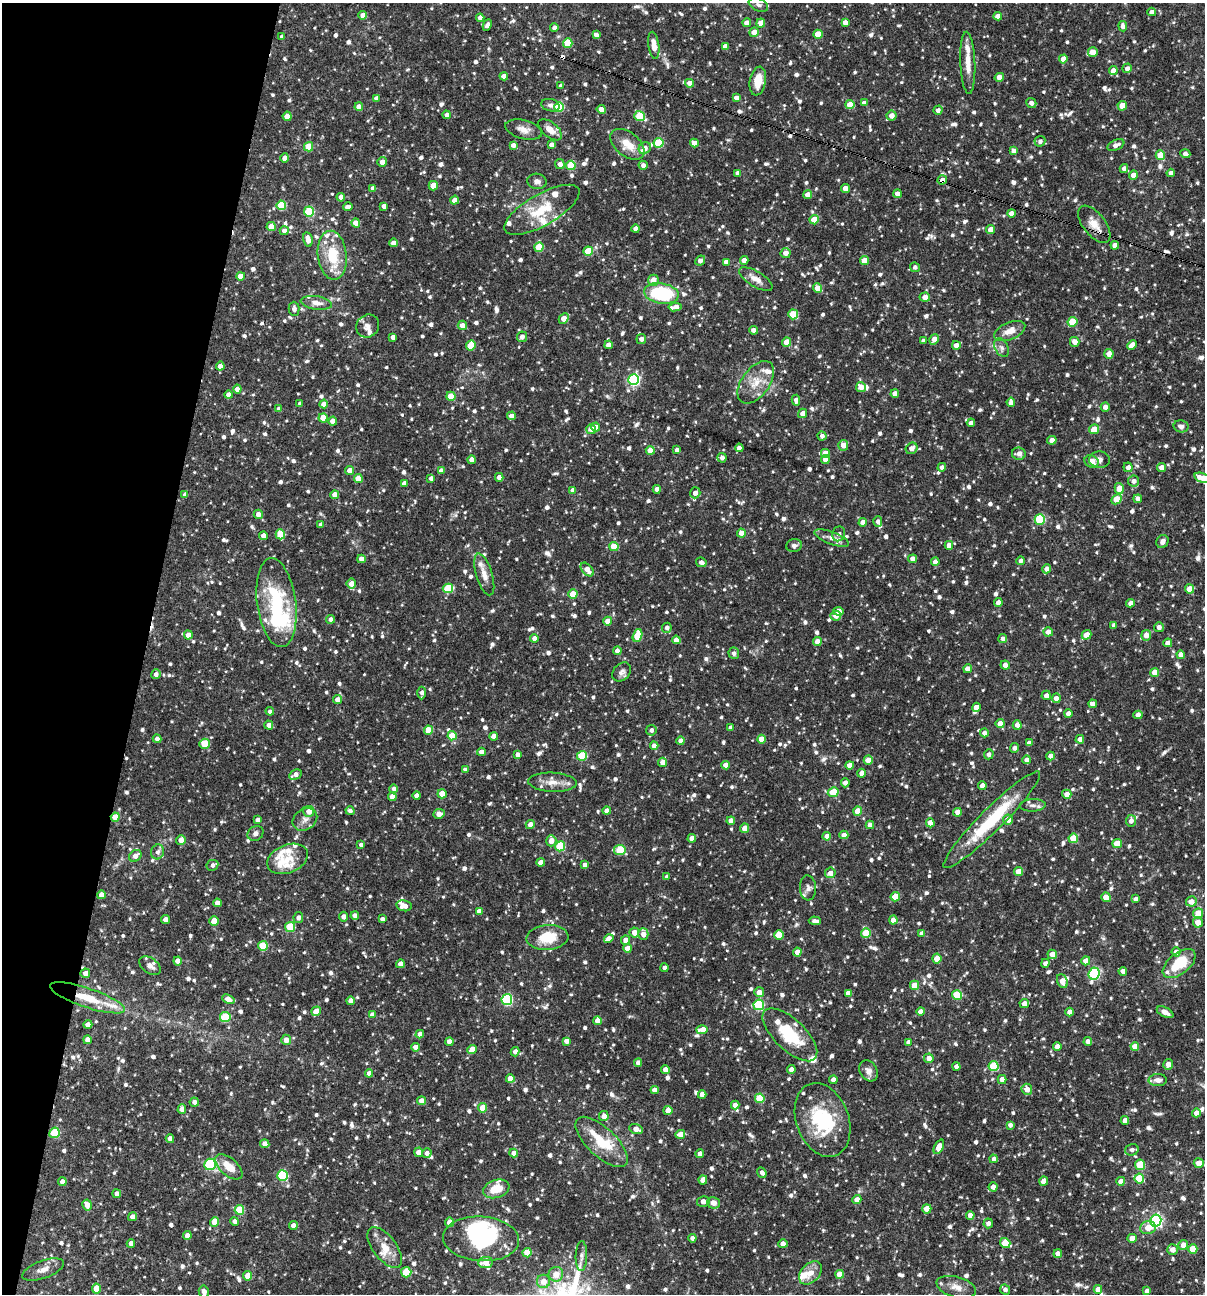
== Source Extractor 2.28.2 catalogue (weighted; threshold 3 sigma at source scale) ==
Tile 9 of 4 x 4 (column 1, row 3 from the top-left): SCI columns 250-1452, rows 1293-2584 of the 5187 x 5169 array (HDU 1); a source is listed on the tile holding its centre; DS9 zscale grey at full resolution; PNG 1207 x 1296 px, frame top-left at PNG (2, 3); each listed source drawn as its Kron ellipse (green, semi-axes under 4 px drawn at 4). Shown black and unused: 12% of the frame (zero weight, under 3 of 4 exposures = <1% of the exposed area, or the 3 px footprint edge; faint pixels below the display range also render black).
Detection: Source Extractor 2.28.2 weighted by HDU 2 'WHT'; one run over the whole footprint, this tile lists its part. Background 0.0817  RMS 0.0038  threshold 0.0171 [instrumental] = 3 sigma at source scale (4.5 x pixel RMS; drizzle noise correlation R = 1.50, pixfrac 1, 0.05/0.05 arcsec/px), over >= 5 px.
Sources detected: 1311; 2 inside a brighter object's white glare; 4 cosmic-ray / hot-pixel residue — neither listed nor drawn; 44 inside a brighter listed object's ellipse — not listed separately; of the other 1261, all 500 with FLUX_AUTO >= 1.28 (the completeness limit of this list) listed and drawn (761 fainter detections not listed), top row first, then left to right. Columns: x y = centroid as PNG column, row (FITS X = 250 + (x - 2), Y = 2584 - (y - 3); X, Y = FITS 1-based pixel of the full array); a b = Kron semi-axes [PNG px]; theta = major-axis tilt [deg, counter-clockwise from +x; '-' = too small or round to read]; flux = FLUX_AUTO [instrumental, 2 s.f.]
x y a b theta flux
758 5 10 6 -24 1.5
1152 12 4 4 - 2.5
363 15 4 4 - 3
998 16 4 4 - 2.7
480 18 4 4 - 2.8
845 22 4 4 - 2.6
747 23 4 4 - 2.9
761 23 4 4 - 4.3
487 25 6 4 64 1.5
1123 26 5 4 - 1.6
554 28 4 4 - 2.1
754 32 5 4 - 3.8
818 34 4 4 - 6.9
596 35 4 4 - 1.6
282 37 4 4 - 1.3
568 43 5 4 - 13
654 45 14 5 -82 3.8
725 46 4 4 - 2.8
1093 52 5 4 - 4
1063 59 4 4 - 3.6
968 63 31 7 -88 5.4
1127 68 5 4 - 1.7
1113 71 4 4 - 3.4
504 76 4 4 - 3.1
999 77 5 4 - 2.8
758 81 14 8 79 6.7
690 83 4 4 - 2.6
561 86 4 3 - 1.4
376 98 4 4 - 1.9
736 98 4 4 - 2.2
864 103 4 4 - 2
1031 103 5 5 - 1.5
550 105 9 6 -13 1.3
850 105 4 4 - 6.8
1122 106 5 4 - 6
359 107 4 4 - 3
559 107 5 5 - 19
601 109 4 4 - 2.7
938 110 4 4 - 1.6
447 115 4 4 - 2.1
287 116 4 4 - 4.9
640 116 5 5 - 16
891 116 5 5 - 3.1
524 130 19 9 -15 3.2
550 130 14 7 -40 3.6
1040 141 5 5 - 1.3
659 143 5 5 - 16
694 143 4 4 - 3.1
627 144 20 12 -39 6
513 145 4 4 - 1.9
551 145 4 4 - 1.8
1116 145 9 5 24 1.7
309 147 4 4 - 9.8
645 148 6 5 - 2.2
1013 151 4 4 - 1.8
1185 154 5 4 - 1.5
1160 155 5 5 - 8
285 158 5 4 - 2.7
382 162 5 4 - 2.6
560 164 5 4 - 1.9
571 165 4 4 - 12
643 165 4 4 - 1.6
1124 169 4 4 - 1.6
738 173 4 4 - 2.2
1171 173 4 4 - 1.9
1133 175 4 4 - 2.5
942 180 5 4 - 1.8
537 181 9 7 -9 1.6
433 186 4 4 - 6.1
373 188 4 4 - 1.9
845 189 4 4 - 3.9
897 194 4 4 - 2.6
808 195 4 4 - 2.8
341 197 4 4 - 2.6
454 200 5 4 - 3
281 205 5 5 - 16
384 206 4 4 - 1.9
348 207 5 4 - 1.6
542 210 42 15 30 13
309 212 5 5 - 22
1011 213 4 4 - 2.1
814 220 4 4 - 6.7
356 223 4 4 - 3.4
1094 224 22 11 -52 4.8
271 226 4 4 - 5.1
636 229 4 4 - 2.4
991 230 4 4 - 3.3
284 231 4 4 - 1.9
308 240 8 4 -80 3.3
393 243 4 4 - 2.7
1115 245 4 4 - 2.6
539 247 5 4 - 12
588 251 4 4 - 11
786 253 5 5 - 2.7
332 255 24 14 -84 13
744 260 4 4 - 3.1
700 261 5 4 - 1.8
864 261 4 4 - 5.9
726 262 4 4 - 2.1
915 267 5 4 - 1.3
241 276 4 4 - 4.5
756 279 19 7 -31 3.5
653 280 5 5 - 3.2
818 288 5 4 - 3.6
661 293 17 10 -9 29
925 297 5 4 - 2.8
316 303 16 6 -9 2.7
675 307 7 4 6 3.6
294 309 7 5 -89 1.5
793 314 5 5 - 11
564 318 6 4 46 5.6
1072 322 5 5 - 8.9
462 325 4 4 - 2.8
368 326 12 11 - 2.3
753 330 4 4 - 2.1
1010 331 16 8 23 4
393 337 4 4 - 2
522 337 5 5 - 1.7
641 339 5 5 - 1.7
934 339 6 4 60 3.4
923 341 4 4 - 1.4
787 342 4 4 - 5.7
1075 342 5 5 - 2.7
471 345 5 4 - 12
609 345 4 4 - 3.3
956 345 4 4 - 2.3
1132 345 5 4 - 2.9
1002 348 10 6 -61 1.5
1109 354 5 4 - 2.8
220 366 4 4 - 2.8
634 380 5 5 - 50
756 382 24 14 53 7
861 387 5 5 - 3.2
237 389 4 4 - 2.9
895 393 4 4 - 2.6
229 395 4 4 - 2.5
451 396 4 4 - 7.9
796 400 5 4 - 2.2
1011 402 5 4 - 2.5
300 403 4 4 - 1.4
324 404 4 4 - 2.7
1105 407 4 4 - 1.8
279 409 4 4 - 2
803 413 5 4 - 2.4
511 416 4 4 - 2.5
323 418 4 4 - 6.2
333 421 4 4 - 3.4
971 423 4 4 - 2.7
1181 426 7 6 - 1.5
595 427 4 4 - 2.4
591 429 5 5 - 3.8
1094 429 5 5 - 4.7
822 436 4 4 - 1.4
1052 440 5 4 - 2.6
843 445 5 5 - 3.4
739 448 4 4 - 2.8
912 448 6 5 - 2.2
650 450 4 4 - 4.6
677 450 4 4 - 1.5
825 453 4 4 - 3.2
1019 454 7 6 - 2.4
722 458 5 4 - 1.8
825 459 4 4 - 2.9
471 460 4 4 - 2.6
1099 460 10 8 -1 1.8
1091 461 7 6 - 3.6
942 467 4 4 - 1.5
1128 467 5 4 - 1.8
1162 468 4 4 - 3.1
349 470 4 4 - 2.5
441 471 4 4 - 2.1
499 477 4 4 - 2.4
358 478 4 4 - 5.3
431 478 4 4 - 1.5
1202 478 8 4 -17 4.7
1134 481 5 5 - 1.8
404 483 4 4 - 1.8
1119 488 5 4 - 6.3
657 489 4 4 - 2.8
573 490 4 4 - 2.5
695 493 5 5 - 2.3
185 494 4 4 - 1.6
335 495 4 4 - 3.6
1117 499 5 4 - 6.9
1138 499 4 4 - 2.2
258 514 4 4 - 2.2
1040 519 5 5 - 23
878 521 5 4 - 1.5
863 522 4 4 - 2.9
321 525 4 4 - 1.4
741 533 4 4 - 2.5
280 534 5 5 - 10
839 534 7 6 - 1.4
263 536 4 4 - 2.6
832 538 18 6 -21 2.3
1162 542 7 5 58 1.8
949 545 4 4 - 3.5
794 546 8 6 12 1.3
614 547 4 4 - 9.1
361 559 4 4 - 2.8
913 559 4 4 - 2.6
1021 561 4 4 - 1.3
701 562 5 4 - 1.4
935 562 4 4 - 2.8
1047 569 4 4 - 2.5
587 570 8 5 -48 3.5
484 574 21 8 -73 3.6
351 584 5 5 - 3.3
448 588 5 5 - 14
1190 589 5 4 - 5.7
573 594 4 4 - 7.4
276 603 45 19 -82 29
998 603 4 4 - 2.6
1130 603 4 4 - 1.9
838 611 5 4 - 3.2
836 616 5 5 - 2.5
331 619 4 4 - 1.5
608 621 4 4 - 4.4
1114 625 4 4 - 1.7
1159 627 5 5 - 1.8
667 628 5 4 - 1.7
1048 632 5 4 - 3.2
188 635 4 4 - 2.7
1086 635 5 4 - 5.2
1146 635 5 5 - 2.8
637 636 6 4 71 13
534 638 4 4 - 2.2
1003 638 4 4 - 1.5
676 640 4 4 - 2.7
817 641 4 4 - 2.8
1168 643 4 4 - 3.3
617 651 4 4 - 1.8
734 653 6 5 - 1.3
1181 655 4 4 - 3.1
1005 665 5 4 - 2
968 669 4 4 - 3
622 672 11 8 47 1.6
1155 672 4 4 - 3.9
156 674 5 4 - 1.5
422 693 6 4 88 1.4
1046 695 5 4 - 1.8
1056 698 4 4 - 2.2
338 700 5 4 - 2.8
1093 704 4 4 - 2.8
976 707 5 4 - 2.9
270 711 4 4 - 1.4
1068 713 4 4 - 2.3
1138 715 4 4 - 2.6
1000 724 4 4 - 4.3
269 725 4 4 - 1.8
1017 725 4 4 - 2.4
730 727 4 4 - 1.6
429 730 4 4 - 8.7
651 730 5 5 - 1.3
984 733 4 4 - 1.7
452 736 4 4 - 7.7
494 736 4 4 - 3.2
157 739 4 4 - 1.7
761 739 4 4 - 6.2
1080 739 4 4 - 2.5
681 741 4 4 - 2.4
1029 743 4 4 - 2.1
204 744 5 5 - 8.4
654 746 4 4 - 2.5
1014 748 5 4 - 1.4
481 752 4 4 - 2.5
989 754 5 4 - 1.3
518 755 4 4 - 1.7
582 756 5 5 - 18
1051 756 4 4 - 2.4
868 760 4 4 - 4.7
1027 760 4 4 - 1.9
663 762 4 4 - 3.4
726 765 4 4 - 3.2
850 765 4 4 - 4
465 769 4 4 - 1.4
862 773 4 4 - 2.6
295 775 6 4 28 2.3
552 782 24 9 -3 4.3
845 783 4 4 - 1.9
982 786 4 4 - 2.4
394 789 4 4 - 1.4
833 792 5 4 - 11
442 794 4 4 - 5.4
1067 794 4 4 - 2.7
417 796 4 4 - 2.3
392 797 4 4 - 3.7
1033 805 13 6 2 1.7
309 811 5 5 - 3
350 811 4 4 - 1.4
607 811 4 4 - 2.6
858 811 4 4 - 7.7
957 812 4 4 - 2.4
439 814 6 4 6 2.9
115 817 4 4 - 5.6
305 819 13 10 33 2.7
258 820 4 4 - 1.5
992 820 67 11 45 25
1008 820 5 5 - 4
731 821 4 4 - 3.3
1131 821 6 5 - 2.1
930 823 4 4 - 3.2
530 824 4 4 - 2.6
870 825 4 4 - 2.8
745 828 5 4 - 4
256 833 8 7 - 1.4
844 835 4 4 - 2.2
827 836 4 4 - 3.7
692 838 4 4 - 3.1
1073 838 5 5 - 11
181 840 5 4 - 3.1
551 841 5 5 - 3.5
1117 844 5 4 - 6.4
361 845 4 4 - 1.3
560 846 5 5 - 19
620 850 6 5 - 16
158 852 7 6 - 1.3
135 856 7 5 42 2.5
288 859 21 14 22 6.4
541 863 4 4 - 3.6
212 865 6 5 - 1.6
585 865 4 4 - 2.4
1019 872 4 4 - 6.1
830 873 5 5 - 2.2
667 877 4 3 - 1.3
808 888 12 8 -87 1.8
101 895 4 4 - 3.6
895 897 5 4 - 7.2
1106 897 5 4 - 5.7
1135 899 4 4 - 1.6
1191 901 5 5 - 3.2
217 903 4 4 - 2.8
404 906 8 5 -11 2.6
479 911 4 4 - 1.9
1198 913 5 5 - 5.9
355 916 4 4 - 2.3
344 917 5 4 - 1.9
298 918 5 5 - 1.7
382 919 4 4 - 1.5
166 920 4 4 - 2.9
893 920 4 4 - 3.3
214 921 4 4 - 5.7
815 921 6 3 -4 1.5
1198 923 5 5 - 3.8
290 927 5 5 - 18
634 932 5 5 - 3
866 933 5 5 - 11
643 934 6 5 - 2.7
922 934 4 4 - 2.6
779 935 5 4 - 8.3
547 937 21 12 5 11
609 939 5 4 - 2.7
625 940 4 4 - 2.5
263 946 5 5 - 11
627 948 4 4 - 2.7
797 952 4 4 - 3.4
1176 952 4 4 - 2.5
1052 954 5 4 - 3.4
937 958 5 4 - 6
178 961 4 4 - 3.8
1086 961 4 4 - 3
1045 963 4 4 - 1.7
400 964 4 4 - 3.3
1179 964 19 10 38 13
150 966 12 7 -36 2.2
665 968 4 4 - 1.7
1123 971 4 4 - 2.3
85 973 5 5 - 2.4
1094 974 6 5 - 39
1062 981 7 5 -68 3.6
914 985 4 4 - 6.9
759 992 5 5 - 3
848 993 4 4 - 2.5
957 995 5 5 - 14
87 998 39 9 -18 12
228 999 6 4 -21 3.1
507 1000 5 5 - 40
351 1001 4 4 - 3.1
1024 1003 5 4 - 2.8
759 1005 5 5 - 28
316 1011 5 4 - 4.8
920 1011 4 4 - 2.4
1070 1012 4 4 - 2.6
1165 1012 9 4 -26 2
372 1015 4 4 - 2.4
225 1017 5 5 - 18
597 1021 4 4 - 3.8
88 1025 4 4 - 2.7
702 1030 6 4 3 4.9
420 1034 4 4 - 2.8
790 1035 35 15 -44 18
87 1040 4 4 - 2.6
286 1040 5 5 - 2.9
566 1041 4 4 - 2.1
1088 1041 4 4 - 2.3
449 1042 4 4 - 2.5
908 1042 4 4 - 1.7
1057 1046 4 4 - 2.7
1135 1046 4 4 - 4.3
415 1047 4 4 - 3.1
472 1049 5 4 - 3.3
515 1052 4 4 - 1.8
929 1058 5 4 - 2.7
638 1063 4 4 - 2.5
1168 1064 5 4 - 2.9
956 1066 4 4 - 2
994 1066 5 5 - 20
665 1070 4 4 - 3.1
791 1070 4 4 - 2.5
868 1071 11 8 -59 2.4
369 1073 4 4 - 2.1
510 1079 4 4 - 3.9
1002 1079 4 4 - 2.6
833 1080 4 4 - 2.1
1158 1080 9 6 1 1.8
1027 1089 6 5 - 2.8
655 1090 4 4 - 2.4
702 1095 4 4 - 2.5
760 1098 5 5 - 13
421 1101 4 4 - 3.1
194 1102 4 4 - 1.4
735 1105 4 4 - 2.7
483 1108 4 4 - 6.9
182 1109 5 4 - 2.8
668 1110 4 4 - 4.9
1196 1113 4 4 - 3
604 1116 5 4 - 2.3
822 1120 38 26 -70 26
1125 1120 4 4 - 2.4
1010 1125 4 4 - 1.4
636 1129 7 5 -18 3.2
54 1133 5 5 - 19
680 1134 5 4 - 3
170 1139 4 4 - 2.4
602 1142 33 14 -43 12
265 1144 4 4 - 2.7
939 1147 8 4 64 4.9
1132 1150 7 5 16 1.4
418 1152 4 4 - 2.5
427 1153 5 5 - 1.7
514 1153 4 4 - 2.7
700 1154 4 4 - 2.3
994 1159 4 4 - 1.5
1199 1163 5 5 - 4.5
210 1164 6 5 - 33
1140 1165 5 5 - 13
229 1167 16 8 -41 6
762 1173 5 4 - 1.7
283 1176 5 5 - 28
1139 1178 5 5 - 14
703 1180 4 4 - 3.6
1044 1181 4 4 - 3.1
1121 1181 4 4 - 2.6
62 1182 4 4 - 2.4
993 1187 4 4 - 2.6
496 1189 13 9 18 7.3
117 1194 4 4 - 2.4
857 1199 4 4 - 2.6
703 1201 6 5 - 2.4
713 1203 6 6 - 2.5
87 1205 5 4 - 3.1
927 1209 4 4 - 5.2
239 1210 5 5 - 13
970 1215 4 4 - 3.3
132 1217 5 4 - 2.1
1156 1220 6 5 - 75
235 1221 4 4 - 2.4
214 1222 5 4 - 6.7
450 1222 4 4 - 4.4
988 1223 5 4 - 1.7
293 1226 4 4 - 2.5
1148 1228 8 6 12 4.3
187 1235 4 4 - 2.6
692 1238 4 4 - 1.6
1132 1238 4 4 - 4.4
481 1239 38 22 -4 36
1005 1243 5 5 - 9
131 1244 4 4 - 2.7
783 1244 4 4 - 2.4
1183 1245 5 5 - 3.9
385 1247 24 11 -53 5.8
1193 1249 5 4 - 9.4
1172 1250 5 5 - 2.7
527 1253 4 4 - 6.3
1058 1254 4 4 - 2.3
581 1256 15 5 88 1.6
486 1263 7 5 6 4.8
43 1269 22 8 20 3.4
406 1272 5 5 - 9.7
810 1273 13 9 45 4
556 1274 7 7 - 4
840 1274 4 4 - 4.8
248 1276 4 4 - 6.9
543 1281 6 6 - 3.4
956 1287 20 10 -15 4
96 1289 5 4 - 5.5
1098 1289 4 4 - 2.8
1005 1290 5 5 - 1.5
1147 1291 4 4 - 1.6
204 1292 6 5 - 2.4
Overlapping masked pixels (flux is a lower limit): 5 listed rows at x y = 942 180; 1094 224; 756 279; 115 817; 87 998
Isophote crosses this tile's border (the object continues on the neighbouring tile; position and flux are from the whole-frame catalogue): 2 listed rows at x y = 1202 478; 204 1292